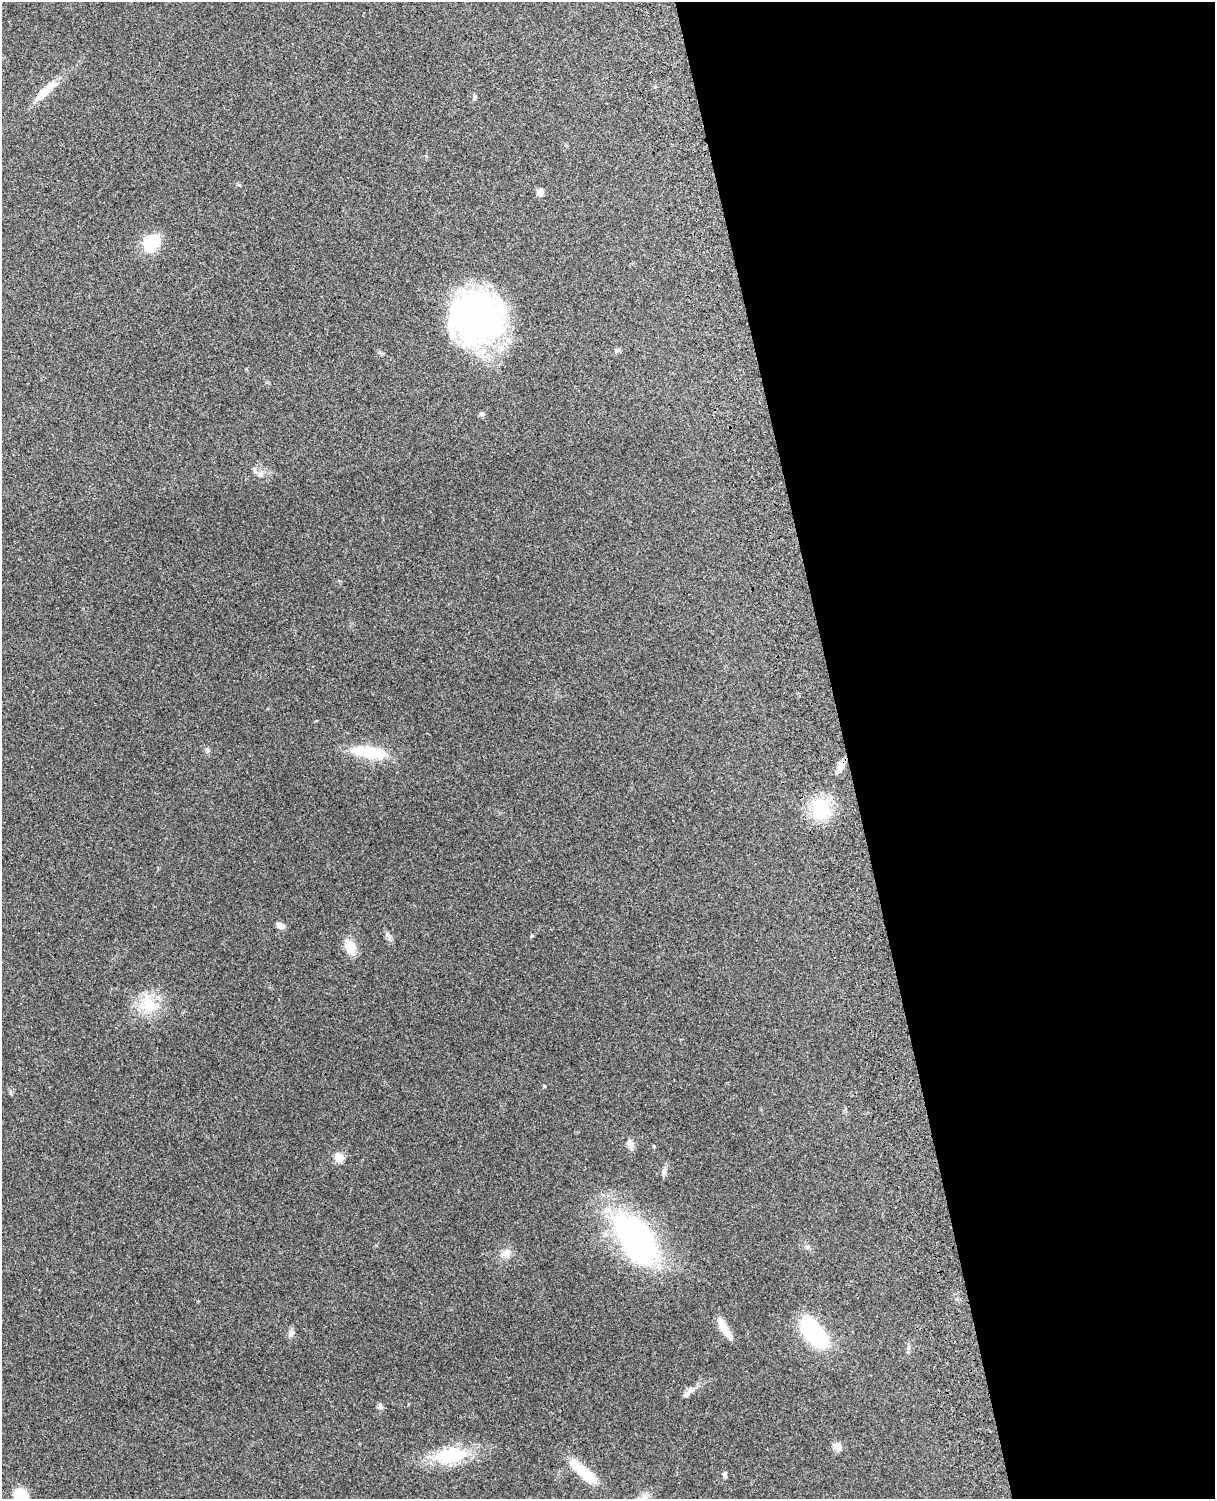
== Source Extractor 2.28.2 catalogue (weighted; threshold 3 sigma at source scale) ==
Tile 8 of 4 x 3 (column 4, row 2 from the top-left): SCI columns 3757-4969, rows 1660-3156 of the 5090 x 4929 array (HDU 1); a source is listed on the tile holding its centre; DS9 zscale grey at full resolution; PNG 1217 x 1501 px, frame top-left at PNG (2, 2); no overlay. Shown black and unused: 31% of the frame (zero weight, under 3 of 4 exposures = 6% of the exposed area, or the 3 px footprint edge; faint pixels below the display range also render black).
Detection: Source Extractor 2.28.2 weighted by HDU 2 'WHT'; one run over the whole footprint, this tile lists its part. Background 0.29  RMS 0.0093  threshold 0.0419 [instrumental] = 3 sigma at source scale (4.5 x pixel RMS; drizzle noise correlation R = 1.50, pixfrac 1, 0.05/0.05 arcsec/px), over >= 5 px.
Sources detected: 35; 1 inside a brighter listed object's ellipse — not listed separately; the other 34 listed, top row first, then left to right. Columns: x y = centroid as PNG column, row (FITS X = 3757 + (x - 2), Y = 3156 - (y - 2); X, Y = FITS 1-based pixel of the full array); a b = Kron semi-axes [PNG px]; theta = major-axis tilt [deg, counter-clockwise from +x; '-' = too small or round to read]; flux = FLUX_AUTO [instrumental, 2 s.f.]
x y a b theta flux
43 93 30 11 43 15
475 98 9 4 67 1.8
540 192 9 7 -87 4.4
151 243 23 19 58 27
477 317 51 47 -10 310
617 351 9 5 10 2
482 414 6 6 - 2.5
260 474 9 7 65 3.7
207 749 7 4 -19 1.5
369 752 41 12 -7 40
841 765 14 8 55 8.5
820 809 21 18 -69 50
280 926 10 6 -33 5.1
389 936 15 5 -65 3.3
531 936 6 3 70 1
350 946 18 12 -69 14
148 1005 26 23 -63 30
544 1086 3 3 - 0.98
630 1144 15 8 -70 4.9
339 1157 5 5 - 33
664 1171 11 6 79 3.3
636 1238 46 25 -56 270
506 1254 12 11 - 7
724 1329 30 7 -58 13
814 1332 29 14 -50 120
291 1333 10 7 64 3.4
909 1347 6 4 71 1.7
690 1390 12 8 36 5.2
380 1406 8 6 -70 2.5
837 1447 11 9 -64 6.1
451 1455 35 15 7 54
583 1472 42 12 -43 29
725 1474 8 5 -72 2.2
22 1497 14 9 -65 42
Overlapping masked pixels (flux is a lower limit): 2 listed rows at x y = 841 765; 636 1238
Isophote crosses this tile's border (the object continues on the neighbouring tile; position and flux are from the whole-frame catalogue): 1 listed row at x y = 22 1497
Unlisted compact peaks at least as high as the median listed source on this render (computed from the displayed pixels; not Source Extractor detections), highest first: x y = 807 1247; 654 1146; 239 185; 11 1093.